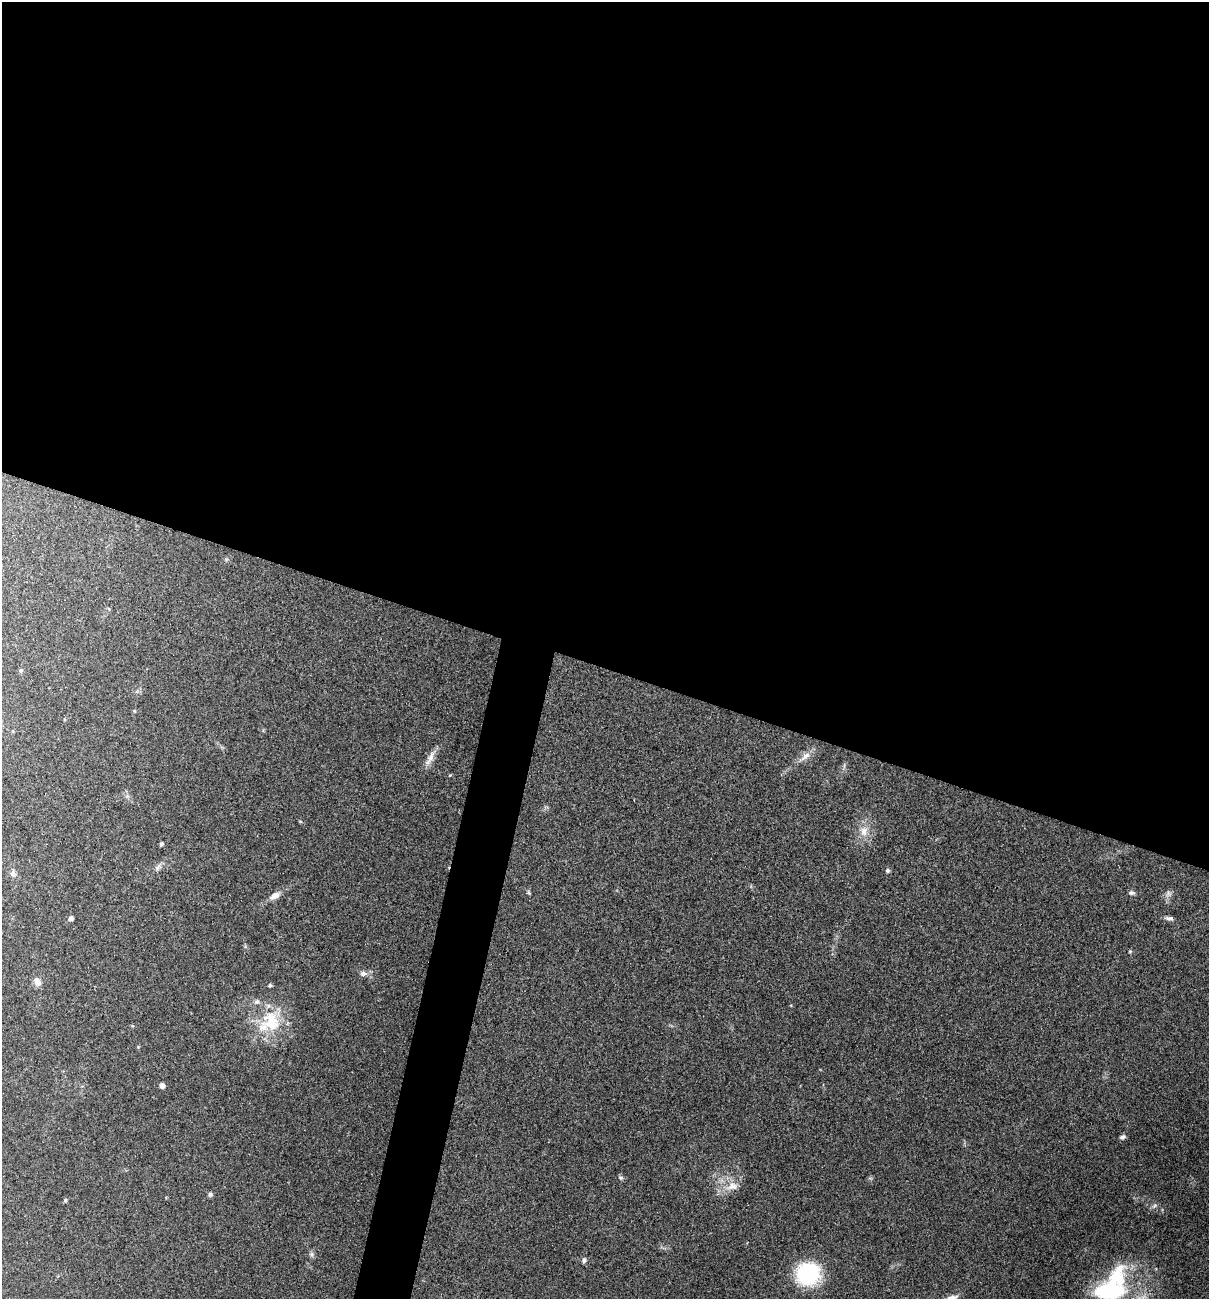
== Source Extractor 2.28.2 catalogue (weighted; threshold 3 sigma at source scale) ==
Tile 3 of 4 x 4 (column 3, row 1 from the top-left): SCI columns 2541-3747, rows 3892-5188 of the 5204 x 5188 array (HDU 1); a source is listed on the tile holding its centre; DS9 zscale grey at full resolution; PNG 1211 x 1301 px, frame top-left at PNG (2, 2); no overlay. Shown black and unused: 54% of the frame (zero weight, under 2 of 3 exposures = <1% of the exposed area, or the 3 px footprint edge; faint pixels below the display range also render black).
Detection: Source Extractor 2.28.2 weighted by HDU 2 'WHT'; one run over the whole footprint, this tile lists its part. Background 0.0979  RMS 0.0095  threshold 0.0429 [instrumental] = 3 sigma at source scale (4.5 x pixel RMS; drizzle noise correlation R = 1.50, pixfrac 1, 0.05/0.05 arcsec/px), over >= 5 px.
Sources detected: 35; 3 inside a brighter listed object's ellipse — not listed separately; the other 32 listed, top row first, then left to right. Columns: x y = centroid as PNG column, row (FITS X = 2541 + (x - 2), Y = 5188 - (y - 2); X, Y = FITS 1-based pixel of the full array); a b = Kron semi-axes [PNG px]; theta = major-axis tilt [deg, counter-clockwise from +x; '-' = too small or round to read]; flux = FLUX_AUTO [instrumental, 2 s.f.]
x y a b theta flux
21 670 6 5 - 1.5
134 711 5 3 - 0.83
13 731 4 4 - 0.94
805 756 18 7 35 7.6
431 757 20 7 69 7.2
300 821 4 4 - 0.95
864 831 14 10 82 9.7
161 844 5 4 - 1.7
158 867 11 6 46 3.4
887 871 5 5 - 1.9
13 874 8 7 - 3.2
1131 893 8 6 -1 2.3
1168 893 8 5 61 2.8
275 896 14 7 30 6.6
71 918 5 4 - 3.7
1169 918 12 5 -12 3
1130 951 5 4 - 1
363 973 8 7 - 3.5
37 982 11 8 -60 5.5
270 985 5 4 - 1.7
271 1022 32 23 -70 43
162 1086 5 5 - 4.5
1123 1137 7 5 25 2.7
621 1178 7 5 -1 1.9
732 1186 15 12 7 11
210 1194 5 5 - 2.6
65 1200 5 5 - 1.4
1154 1206 8 4 45 2.1
311 1254 8 5 -73 2.3
584 1260 8 6 70 2.5
808 1274 20 19 - 85
1109 1291 30 17 3 84
Isophote crosses this tile's border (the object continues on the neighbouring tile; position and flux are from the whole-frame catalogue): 1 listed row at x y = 1109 1291